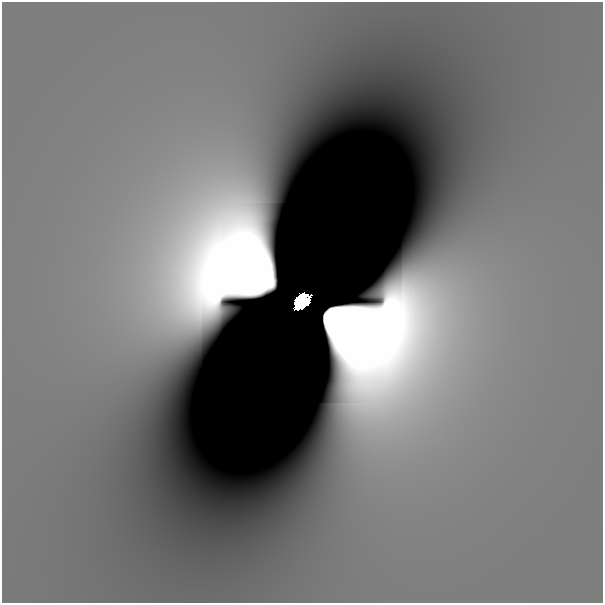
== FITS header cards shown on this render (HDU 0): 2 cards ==
NAXIS1  =                  601
NAXIS2  =                  601

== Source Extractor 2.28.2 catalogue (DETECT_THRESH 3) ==
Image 601 x 601 px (HDU 0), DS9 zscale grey, 1 PNG px = 1 image px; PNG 605 x 605 px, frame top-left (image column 1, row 601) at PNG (2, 2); no overlay
Background 1.47e-11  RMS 2.1e-11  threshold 6.30e-11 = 3 sigma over >= 5 px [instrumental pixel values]
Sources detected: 3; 2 with non-positive FLUX_AUTO (blend fragments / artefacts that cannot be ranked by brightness) are not listed; the other 1 listed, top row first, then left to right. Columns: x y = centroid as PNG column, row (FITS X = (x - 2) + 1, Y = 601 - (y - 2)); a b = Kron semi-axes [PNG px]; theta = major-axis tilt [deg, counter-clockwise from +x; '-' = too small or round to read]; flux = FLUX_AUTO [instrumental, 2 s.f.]
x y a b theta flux
302 301 14 10 50 6.8
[2 non-positive-flux detections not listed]